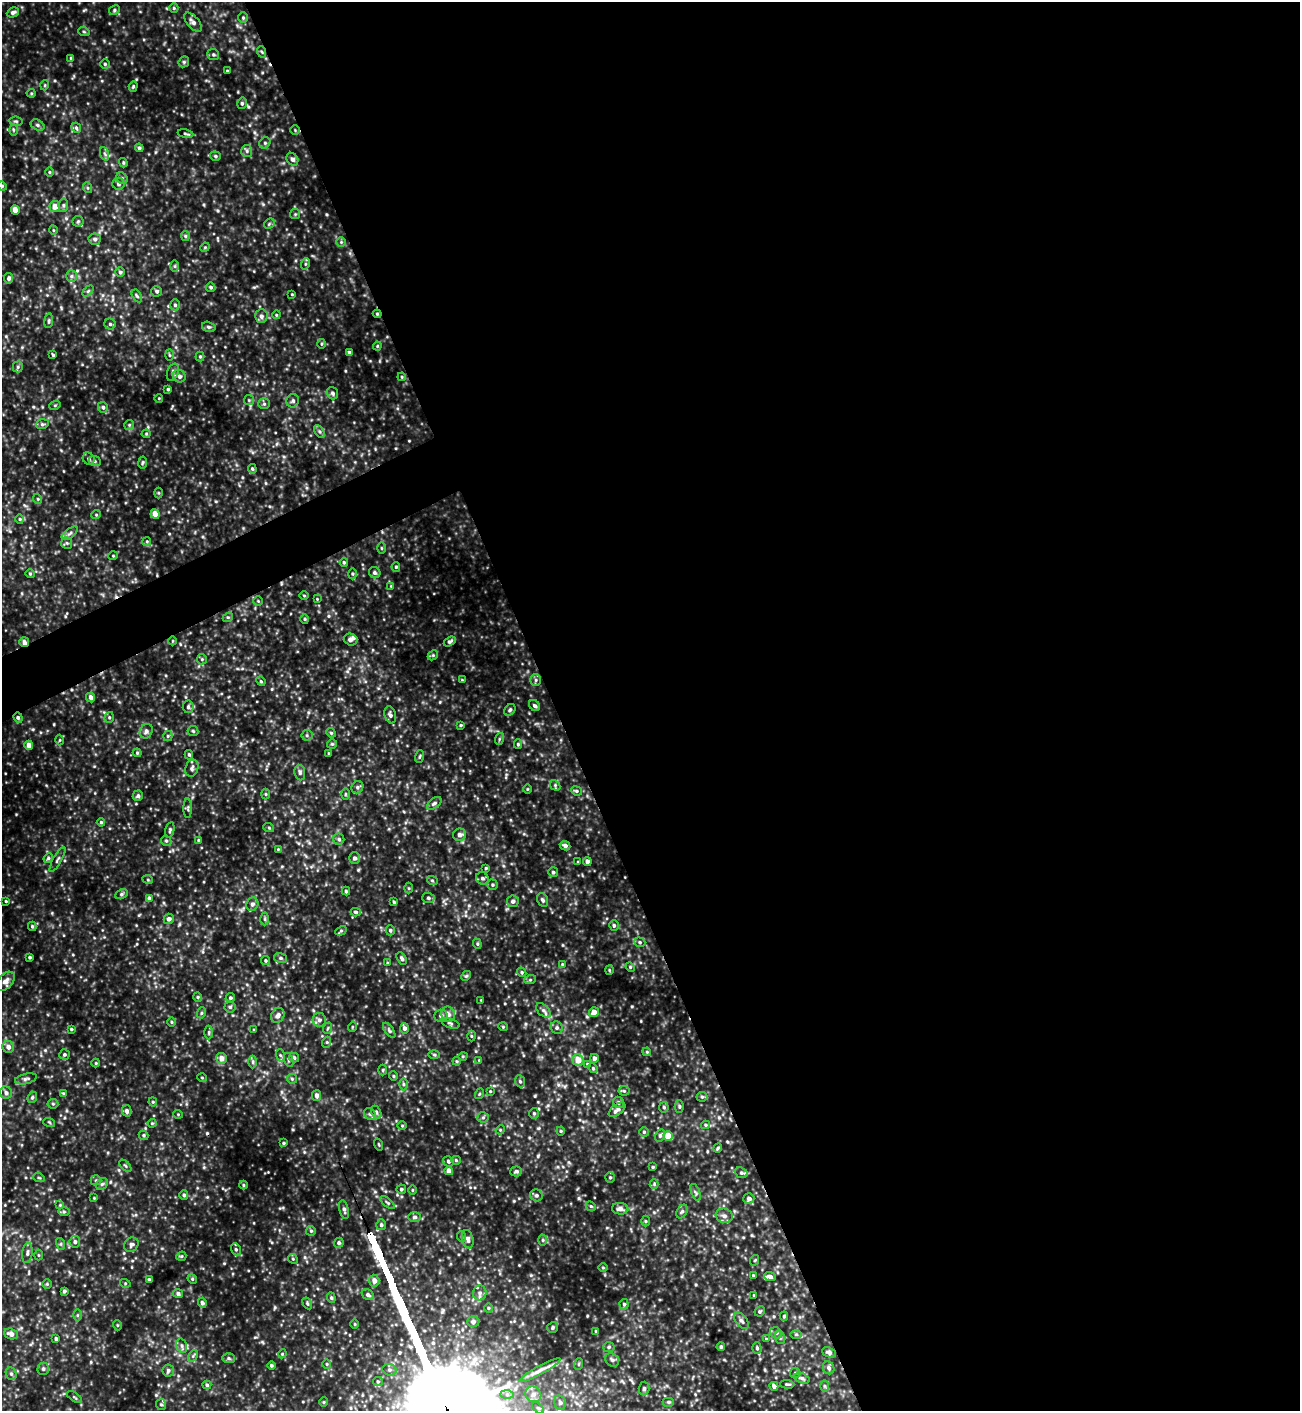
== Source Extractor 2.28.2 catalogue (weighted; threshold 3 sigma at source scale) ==
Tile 8 of 4 x 4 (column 4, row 2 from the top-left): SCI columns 4180-5477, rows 2821-4229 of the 5629 x 5640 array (HDU 1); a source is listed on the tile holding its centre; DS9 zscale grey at full resolution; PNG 1302 x 1413 px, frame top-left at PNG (2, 2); each listed source drawn as its Kron ellipse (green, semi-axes under 4 px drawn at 4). Shown black and unused: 59% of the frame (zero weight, under 3 of 4 exposures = <1% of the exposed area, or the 3 px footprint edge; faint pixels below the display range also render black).
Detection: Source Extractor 2.28.2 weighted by HDU 2 'WHT'; one run over the whole footprint, this tile lists its part. Background 0.126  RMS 0.02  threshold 0.0878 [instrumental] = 3 sigma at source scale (4.5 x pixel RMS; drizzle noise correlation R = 1.50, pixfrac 1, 0.05/0.05 arcsec/px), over >= 5 px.
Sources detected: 403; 2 cosmic-ray / hot-pixel residue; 1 long thin detection or spike segment (spike, bleed or trail) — neither listed nor drawn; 5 inside a brighter listed object's ellipse — not listed separately; the other 395 listed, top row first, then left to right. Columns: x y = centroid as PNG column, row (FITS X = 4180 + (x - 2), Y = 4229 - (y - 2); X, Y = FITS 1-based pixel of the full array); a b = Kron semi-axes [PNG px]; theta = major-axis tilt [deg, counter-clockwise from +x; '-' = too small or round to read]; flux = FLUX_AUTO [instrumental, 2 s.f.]
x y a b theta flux
174 8 5 4 - 2.2
114 10 5 4 - 3
13 13 6 4 25 4.9
243 18 5 5 - 2.7
193 22 11 6 -47 7.5
84 32 6 3 -19 2.1
262 52 6 3 -70 2.2
213 55 6 5 - 3.3
71 58 4 4 - 2.5
184 62 6 5 - 2.8
105 64 5 5 - 3
227 71 3 2 - 1.7
45 85 5 3 - 1.8
133 86 5 4 - 2.2
31 93 4 4 - 2
242 103 6 4 77 3.2
16 121 7 4 -7 3
37 125 7 5 -27 4.1
76 128 5 4 - 3.5
13 130 5 3 - 2.4
295 130 4 4 - 2.3
185 134 8 3 -9 2.5
265 143 6 5 - 3.5
139 148 4 4 - 3.2
247 151 6 5 - 4.4
105 154 7 4 -71 3.8
215 156 5 4 - 3.1
292 159 7 5 -55 5.6
123 163 5 3 - 2.3
49 172 5 3 - 2.1
122 178 6 5 - 3.6
118 184 6 6 - 4.8
2 186 5 4 - 2.1
88 188 5 3 - 2.1
63 205 7 5 83 3.9
55 207 5 5 - 13
15 210 5 4 - 14
295 214 5 5 - 2.4
78 221 5 5 - 3
269 224 6 4 46 2.9
53 230 4 3 - 1.7
185 236 5 4 - 2.5
95 239 6 5 - 5.1
341 242 5 5 - 2.8
205 247 5 4 - 1.8
305 264 6 3 71 2.4
175 266 6 4 -90 2.6
120 272 5 5 - 3.8
71 276 6 5 - 4
9 278 5 4 - 4.8
211 287 5 4 - 3.4
88 291 6 4 44 2.6
157 291 5 5 - 4.1
292 294 3 3 - 1.6
137 296 7 4 -59 3.1
175 305 5 4 - 3.7
377 314 4 3 - 2
276 315 4 3 - 1.9
261 316 7 6 - 5.9
49 321 7 3 82 2.8
110 324 5 5 - 3.5
209 327 7 5 -15 3.5
321 344 5 3 - 1.9
377 346 4 4 - 1.8
349 352 3 3 - 4
53 355 3 3 - 2.1
169 355 5 4 - 2.2
200 357 5 4 - 2.5
18 367 5 5 - 3
173 372 9 5 69 4.9
179 376 6 6 - 6.8
402 377 4 3 - 1.8
168 389 4 3 - 2.6
332 393 6 5 - 4.5
159 398 4 3 - 1.4
249 400 5 5 - 2.8
293 401 7 6 - 4.5
264 404 6 5 - 3.6
55 405 5 3 - 1.9
103 407 5 5 - 4.3
42 424 6 5 - 3.6
129 425 5 5 - 2.7
319 431 7 4 -59 4.4
146 434 4 4 - 2
89 459 6 5 - 4.1
95 461 6 5 - 3.3
143 462 6 4 82 2.5
252 469 5 4 - 2.5
158 493 5 3 - 2
38 499 5 3 - 1.8
155 514 5 4 - 22
96 515 5 4 - 2.2
20 519 4 4 - 2.5
70 533 9 4 36 5.9
147 541 4 3 - 2
67 543 6 5 - 3.7
381 548 5 3 - 1.9
113 556 5 3 - 1.6
344 562 4 3 - 2.6
396 567 5 4 - 2.6
375 573 6 5 - 4
30 574 4 4 - 2.1
352 574 5 3 - 2.6
391 586 4 4 - 1.6
304 596 5 3 - 1.8
317 599 3 3 - 1.4
258 601 4 4 - 2
228 617 5 4 - 2.8
305 619 4 4 - 2.4
350 639 7 6 - 5.6
173 641 4 3 - 1.5
450 641 6 4 31 4.3
24 642 5 5 - 8.3
433 655 6 4 45 2.6
202 659 5 5 - 2.6
462 680 3 3 - 1.3
536 680 6 5 - 3.7
261 681 5 4 - 2.5
91 697 5 4 - 7.7
534 706 6 5 - 4.1
188 707 6 5 - 4.3
510 710 6 5 - 3.5
390 715 9 5 -72 6
109 717 5 4 - 2.7
18 718 5 4 - 3.5
461 725 4 3 - 2.1
146 731 7 6 - 6.2
193 731 5 5 - 3
331 733 5 4 - 2.6
307 735 5 5 - 3.4
168 736 5 5 - 2.6
499 739 6 3 72 2.4
60 740 5 3 - 1.8
332 744 5 5 - 2.6
518 744 5 4 - 2.5
29 745 4 4 - 14
137 753 4 4 - 2.2
329 753 4 4 - 1.9
189 755 5 3 - 2.8
420 756 6 3 71 2.2
192 768 8 6 72 5.3
300 772 8 5 -82 4.7
555 785 6 4 -48 2.9
357 787 6 5 - 4.1
527 789 5 3 - 1.5
576 791 5 4 - 3.1
266 794 5 3 - 2.1
345 794 6 4 90 2.1
138 796 5 5 - 4.3
434 803 8 5 37 4.6
188 808 9 4 -89 3.2
101 822 4 4 - 2.6
269 828 5 3 - 2.1
170 830 8 4 78 3.3
460 835 6 6 - 7
339 839 5 5 - 4.1
198 840 4 3 - 2.3
166 841 5 5 - 2.9
565 846 5 4 - 6
278 849 4 4 - 1.5
48 858 5 4 - 2.7
355 858 6 5 - 5.4
57 860 14 3 60 4.3
587 861 4 4 - 8.1
578 862 3 3 - 1.7
486 868 3 3 - 1.8
553 872 5 5 - 3.4
482 878 6 6 - 4.3
148 880 5 3 - 1.8
432 880 5 3 - 2
492 885 5 5 - 3
409 888 5 3 - 2
346 891 4 4 - 2.5
121 894 6 4 28 3.2
149 898 4 4 - 3.8
428 898 6 5 - 4.2
543 900 7 5 -66 4.5
6 901 4 3 - 1.8
513 901 6 5 - 5.5
394 902 4 4 - 2.5
252 904 7 6 - 6.3
356 912 5 4 - 3.5
169 919 5 5 - 6.2
265 919 6 4 -89 3
614 925 5 4 - 4
32 926 4 3 - 2.6
390 930 5 4 - 3.3
341 931 6 4 28 2.5
640 942 6 4 -23 3.3
477 944 5 4 - 2.4
30 957 3 3 - 2.8
281 958 6 5 - 3.9
402 958 7 4 -60 4
265 960 4 4 - 2.4
387 963 4 3 - 1.7
562 964 4 3 - 1.5
630 967 5 4 - 2.2
609 970 5 3 - 1.8
522 972 5 4 - 2.6
466 976 5 4 - 2.5
530 980 6 4 18 2.5
5 981 11 7 47 9.6
198 997 5 4 - 2.3
230 998 5 4 - 3.4
481 1000 2 2 - 1.2
230 1007 5 5 - 3.4
543 1010 9 5 -44 5.4
594 1012 5 4 - 14
201 1013 5 3 - 2.2
448 1014 8 6 -68 10
278 1015 8 6 58 8.9
441 1016 7 6 - 5.5
319 1020 7 6 - 6.3
171 1022 5 3 - 2
450 1023 9 4 -19 4.2
352 1027 5 3 - 1.6
503 1027 5 3 - 1.8
328 1028 6 3 70 2.2
404 1028 5 4 - 6.6
557 1028 6 6 - 4.3
71 1029 4 3 - 2.3
254 1030 3 3 - 1.7
389 1030 9 4 -55 3.9
209 1032 7 4 89 3.1
471 1036 5 3 - 1.9
327 1042 5 3 - 2.4
8 1047 6 6 - 9.9
647 1052 4 3 - 1.7
64 1054 5 5 - 3.2
280 1055 6 4 -71 2.9
434 1055 6 4 -2 2.4
463 1056 5 3 - 1.9
221 1058 5 5 - 12
294 1058 5 4 - 4.4
594 1058 4 4 - 7.2
289 1060 7 4 -69 3.3
479 1060 3 3 - 1.5
578 1060 6 5 - 21
457 1061 4 4 - 2
253 1062 6 4 -90 3.1
96 1063 4 4 - 1.8
587 1064 4 3 - 2
593 1068 5 4 - 2.6
383 1070 5 3 - 1.9
393 1076 5 4 - 2.3
202 1078 5 3 - 1.6
26 1079 11 5 13 5.4
292 1079 5 5 - 2.6
520 1081 6 5 - 3.3
403 1084 6 4 -89 3.2
490 1091 4 3 - 1.6
624 1091 5 5 - 3
6 1093 6 6 - 5.9
63 1093 4 4 - 1.7
479 1094 5 3 - 1.7
316 1095 5 4 - 7.6
32 1097 6 4 67 3.4
702 1097 5 5 - 3.1
153 1102 4 4 - 2.2
618 1102 6 5 - 3.8
53 1104 5 5 - 2.5
679 1106 6 4 -90 2.7
664 1107 5 4 - 3.2
617 1110 10 5 38 7.6
127 1111 5 4 - 5.8
376 1112 7 4 -63 3.4
534 1113 5 4 - 2.9
178 1114 5 3 - 1.6
370 1114 6 5 - 4.2
483 1117 5 5 - 3.1
49 1122 6 3 -19 2.2
152 1123 4 4 - 2
706 1125 4 4 - 2.2
402 1126 5 3 - 1.9
500 1130 5 3 - 1.8
561 1131 4 4 - 2.1
644 1132 5 5 - 2.9
144 1135 5 4 - 2.6
660 1135 6 4 63 3.6
668 1136 5 4 - 28
284 1143 4 3 - 2.4
379 1144 6 3 -71 1.7
718 1148 4 3 - 2.4
456 1160 5 4 - 2.2
448 1161 5 5 - 3.8
125 1166 7 3 -45 2.2
653 1167 3 3 - 2.3
449 1171 4 4 - 13
516 1171 6 5 - 3.9
741 1173 7 5 -21 4.3
610 1177 5 4 - 2.5
39 1178 6 3 -19 2.1
96 1180 5 5 - 2.8
102 1184 6 5 - 3.8
654 1184 4 4 - 2.1
243 1185 4 4 - 2.1
401 1189 5 4 - 2.9
412 1190 5 3 - 1.6
696 1192 9 3 -69 3
184 1195 5 4 - 3.5
536 1195 6 5 - 4.3
94 1198 4 3 - 1.5
749 1199 5 5 - 6.7
387 1203 9 4 -39 3.3
60 1205 4 4 - 2.2
591 1206 5 4 - 2.3
620 1209 8 5 -6 8.3
344 1210 9 4 -77 5.4
682 1211 7 5 62 4.4
64 1212 6 4 0 2.9
724 1216 8 7 - 8.7
415 1217 6 5 - 4.4
645 1221 5 3 - 2
381 1225 5 5 - 3.9
311 1231 5 5 - 2.9
462 1237 5 3 - 2.1
468 1239 9 5 -77 6.7
543 1240 5 3 - 2.5
75 1242 5 5 - 5.3
339 1243 5 5 - 4.5
61 1244 6 4 -72 2.6
131 1245 8 6 38 5.8
236 1249 6 5 - 3.9
27 1253 10 5 82 5.8
38 1255 5 3 - 1.9
181 1256 5 4 - 2.3
293 1259 5 4 - 2.2
755 1260 5 3 - 1.8
603 1268 5 3 - 1.8
753 1275 3 2 - 1.5
770 1277 6 4 -20 6.1
192 1279 5 4 - 2.4
149 1280 3 3 - 4
374 1281 6 5 - 10
125 1283 5 3 - 1.9
47 1284 4 4 - 2
64 1291 4 3 - 4.1
480 1293 7 7 - 6.1
178 1294 5 4 - 5
368 1295 6 5 - 4.7
754 1295 3 2 - 1.9
331 1298 5 4 - 2.7
202 1303 5 4 - 4.5
307 1303 6 3 -60 2.5
624 1304 5 4 - 3.6
488 1308 4 3 - 1.7
760 1311 5 4 - 2.9
77 1315 6 4 89 2.6
784 1316 4 4 - 2.5
741 1321 9 5 -51 5.3
473 1322 6 5 - 4.6
355 1324 4 3 - 1.8
117 1325 5 3 - 1.8
553 1327 6 5 - 3.5
596 1331 4 3 - 1.9
776 1333 6 5 - 3.9
11 1334 7 5 -22 11
796 1334 5 3 - 2.1
780 1338 6 5 - 3.5
56 1339 4 3 - 3.9
766 1339 4 4 - 1.6
182 1346 7 5 -73 4.9
609 1347 6 5 - 3.6
721 1347 4 4 - 3.4
757 1348 6 4 -89 3.7
829 1352 7 4 -21 4.3
282 1354 4 3 - 1.9
193 1356 6 4 56 2.9
228 1358 6 5 - 3.4
612 1360 7 6 - 5.2
327 1364 4 4 - 2.3
579 1364 6 3 71 2.2
271 1365 4 4 - 2.5
829 1368 6 5 - 5.1
43 1369 6 5 - 4.2
168 1370 6 6 - 4.9
389 1370 7 5 -20 4.8
540 1370 23 4 28 12
795 1373 5 5 - 3.2
11 1374 6 5 - 4.1
802 1378 8 5 -21 4.4
378 1382 5 4 - 2.7
787 1384 7 3 -2 2.6
207 1385 4 4 - 3.1
774 1386 4 4 - 6.2
824 1386 6 4 -89 2.7
644 1388 7 5 87 4.1
533 1394 8 7 - 9.1
507 1395 7 4 0 4.4
74 1397 8 3 -33 2.4
324 1402 5 3 - 1.5
668 1402 6 5 - 3.8
560 1403 7 5 -76 4.6
161 1404 5 5 - 3.4
538 1408 7 4 -44 2.9
Overlapping masked pixels (flux is a lower limit): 3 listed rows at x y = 377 314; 24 642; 18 718
Isophote crosses this tile's border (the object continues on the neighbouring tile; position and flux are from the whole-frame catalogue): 1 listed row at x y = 2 186